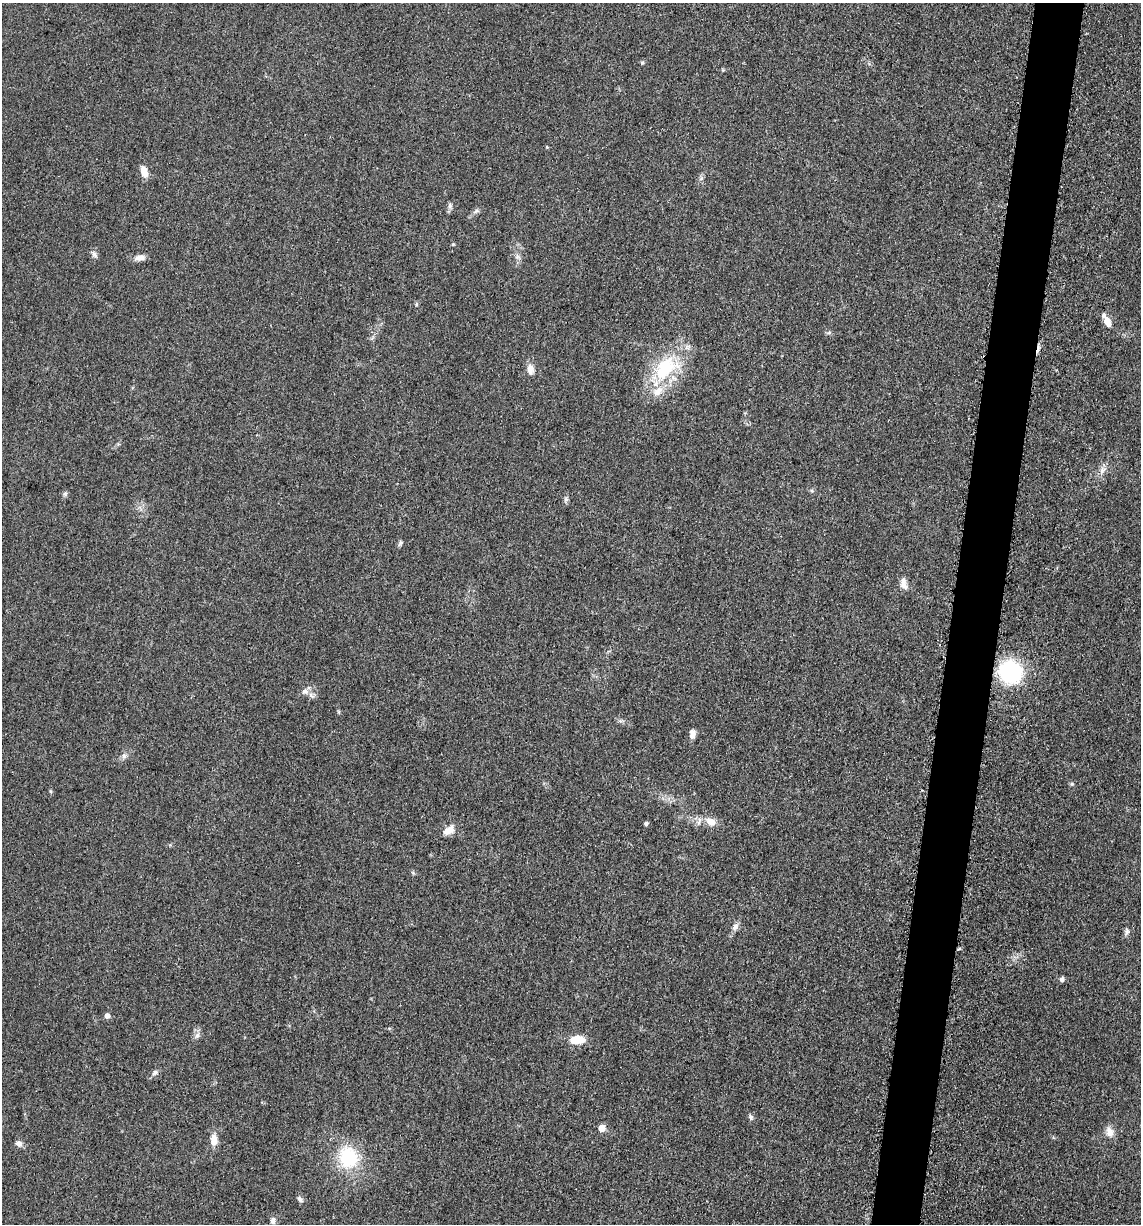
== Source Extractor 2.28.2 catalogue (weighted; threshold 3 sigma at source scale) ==
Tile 10 of 4 x 4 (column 2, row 3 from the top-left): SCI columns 1386-2524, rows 1243-2464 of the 4980 x 4922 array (HDU 1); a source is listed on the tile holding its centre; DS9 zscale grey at full resolution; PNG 1143 x 1226 px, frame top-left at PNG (2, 3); no overlay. Shown black and unused: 4% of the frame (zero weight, under 3 of 5 exposures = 4% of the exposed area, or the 3 px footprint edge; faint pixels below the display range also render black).
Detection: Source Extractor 2.28.2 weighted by HDU 2 'WHT'; one run over the whole footprint, this tile lists its part. Background 0.0565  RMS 0.0059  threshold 0.0265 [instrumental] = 3 sigma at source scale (4.5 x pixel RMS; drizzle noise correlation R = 1.50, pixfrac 1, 0.05/0.05 arcsec/px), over >= 5 px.
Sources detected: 47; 1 cosmic-ray / hot-pixel residue — not listed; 2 inside a brighter listed object's ellipse — not listed separately; the other 44 listed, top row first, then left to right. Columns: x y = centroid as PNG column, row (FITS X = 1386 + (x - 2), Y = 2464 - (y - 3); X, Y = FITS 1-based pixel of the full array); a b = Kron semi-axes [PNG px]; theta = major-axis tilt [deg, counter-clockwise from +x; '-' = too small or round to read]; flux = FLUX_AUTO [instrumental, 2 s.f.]
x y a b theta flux
642 63 5 4 - 0.82
547 147 5 4 - 0.5
144 171 13 8 -73 5.7
701 178 6 6 - 1.2
450 206 8 6 70 1.7
476 211 10 5 25 1.6
453 244 4 4 - 0.56
94 254 11 6 -56 1.9
140 258 13 7 9 3.8
416 304 6 4 90 0.77
1108 322 16 8 -66 4.9
829 333 7 4 3 1
665 368 39 24 45 40
530 370 12 9 -83 4.3
1102 470 10 6 42 2.8
812 491 6 3 -19 0.82
65 494 7 4 1 1
566 499 8 6 -90 1.4
400 543 9 4 55 1.1
903 584 15 8 -78 3.9
1011 672 23 21 -28 56
305 691 9 8 - 2.7
339 712 6 4 -71 0.65
692 732 9 8 - 2.4
124 756 8 6 -89 1.9
1072 784 5 5 - 0.86
711 822 15 10 -25 6
646 824 5 4 - 1.2
448 830 17 10 30 5.2
735 926 11 7 59 2.7
1127 931 10 5 84 1.6
1062 979 6 6 - 1.4
107 1016 5 5 - 2.8
197 1035 10 6 58 2.2
577 1040 13 8 7 13
155 1073 9 6 49 1.7
751 1117 7 6 - 1.4
602 1128 5 5 - 9.4
1110 1132 14 10 -74 4.6
214 1140 15 8 89 5.6
19 1144 9 8 - 2.5
348 1158 23 19 -78 33
300 1199 9 6 -46 1.7
273 1221 8 6 73 2.3